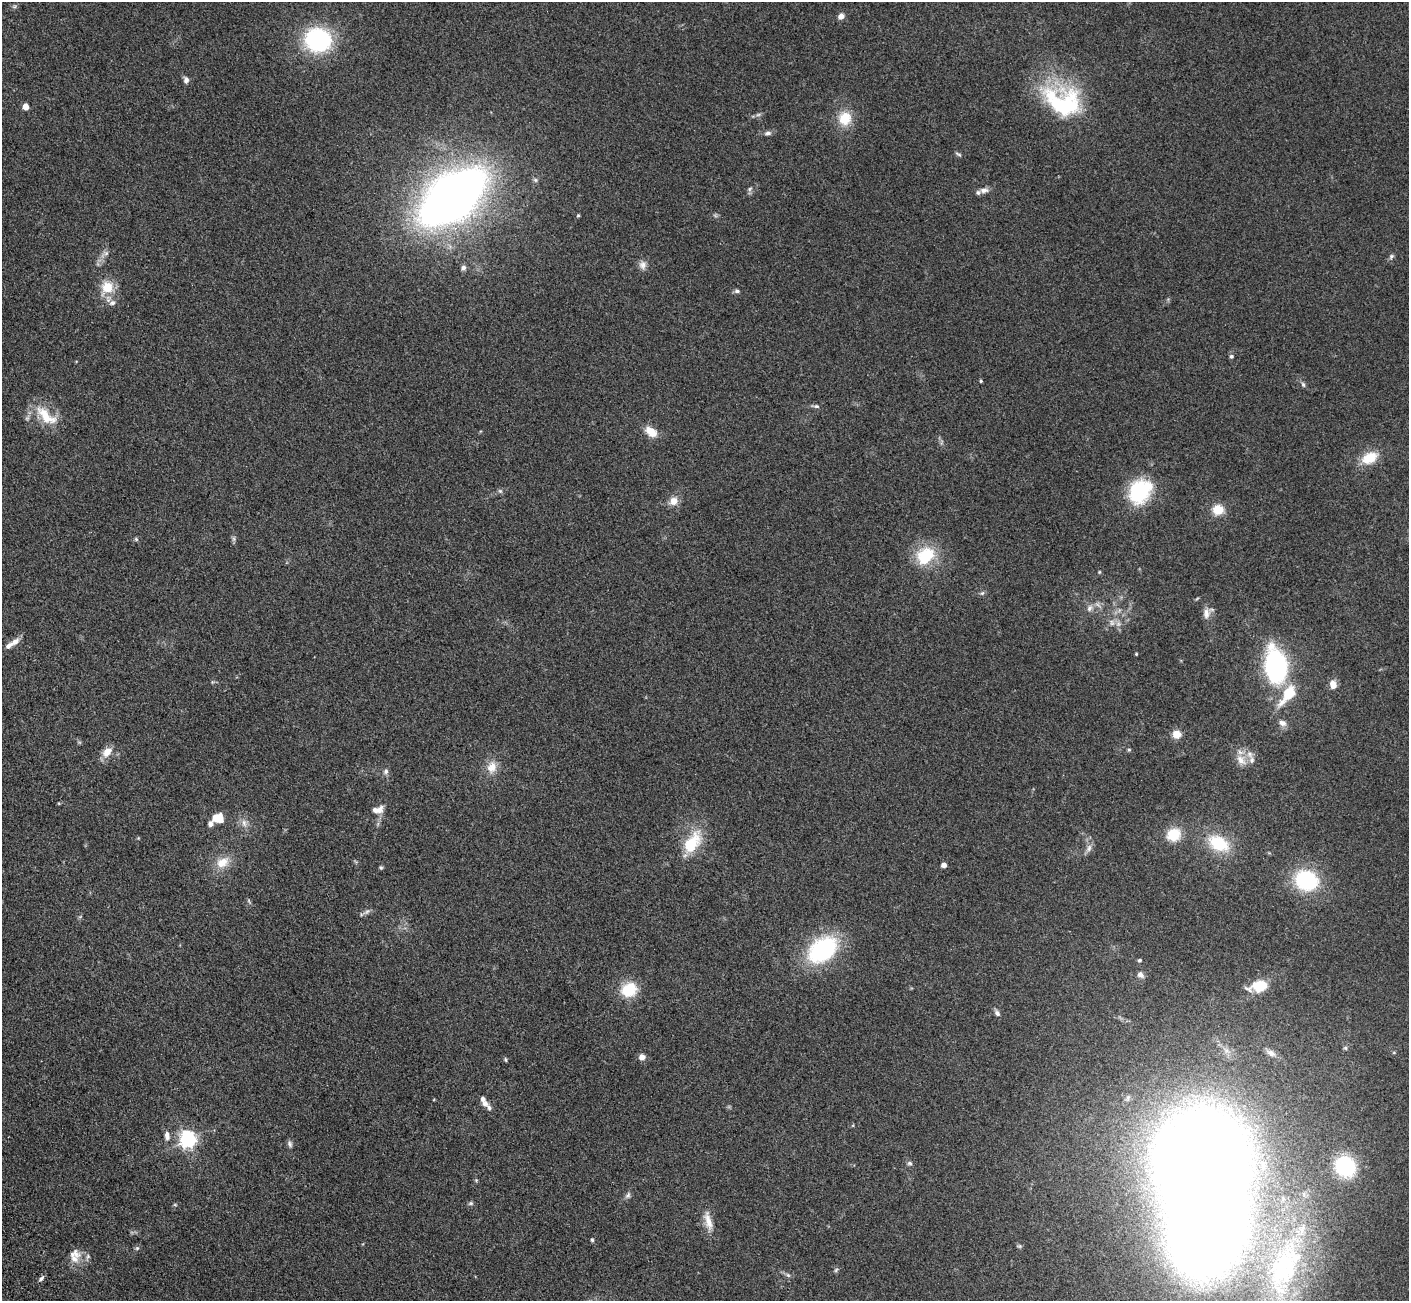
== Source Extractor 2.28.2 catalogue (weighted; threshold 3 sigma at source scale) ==
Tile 7 of 4 x 4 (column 3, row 2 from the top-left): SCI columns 2971-4377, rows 3075-4373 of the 5945 x 5933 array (HDU 1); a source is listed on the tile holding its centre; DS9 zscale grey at full resolution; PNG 1411 x 1303 px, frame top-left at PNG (2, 2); no overlay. Shown black and unused: <1% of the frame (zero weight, under 3 of 5 exposures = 10% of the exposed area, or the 3 px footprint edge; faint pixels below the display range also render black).
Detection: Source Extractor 2.28.2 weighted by HDU 2 'WHT'; one run over the whole footprint, this tile lists its part. Background 0.246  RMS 0.0083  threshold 0.0373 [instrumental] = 3 sigma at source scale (4.5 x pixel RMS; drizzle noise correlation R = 1.50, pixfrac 1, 0.05/0.05 arcsec/px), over >= 5 px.
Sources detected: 104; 1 too faint to see at this stretch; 1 inside a brighter object's white glare — not listed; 8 inside a brighter listed object's ellipse — not listed separately; the other 94 listed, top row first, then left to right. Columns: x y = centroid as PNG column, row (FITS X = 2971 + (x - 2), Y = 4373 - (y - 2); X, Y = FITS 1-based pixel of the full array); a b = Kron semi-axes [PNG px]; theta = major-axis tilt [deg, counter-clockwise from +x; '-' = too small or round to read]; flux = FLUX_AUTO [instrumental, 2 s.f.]
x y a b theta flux
841 16 7 6 - 3.7
318 40 27 24 -11 82
186 80 9 6 -75 2.7
1063 102 51 35 -24 87
25 107 5 4 - 10
845 118 19 17 75 17
768 133 10 5 4 2.6
958 154 10 4 -32 1.4
750 189 7 5 59 1.6
984 190 14 7 8 4.4
452 197 64 35 39 660
578 215 4 3 - 0.92
106 253 7 4 1 1.8
1391 256 8 5 50 1.7
643 265 11 10 - 4.4
463 268 6 5 - 2.5
107 287 13 12 - 18
737 291 7 5 0 1.8
112 303 9 7 18 3.2
1231 356 5 5 - 1.5
981 381 4 4 - 0.92
1303 384 7 5 -63 1.7
816 406 8 5 -9 1.7
46 416 36 14 -41 21
651 432 17 10 -37 10
1369 458 20 13 26 18
500 491 7 5 -43 1.4
1140 491 27 21 54 56
674 501 11 10 - 7.1
1218 510 12 10 9 13
136 539 5 4 - 1.1
234 539 7 4 90 1.6
925 556 24 19 45 34
1099 572 4 4 - 0.71
982 593 7 5 43 1.5
1089 608 10 7 66 3.6
1206 613 15 9 85 5.6
1112 623 9 6 -75 3.3
15 642 13 7 34 5.1
1136 654 3 3 - 0.73
1276 666 24 14 -81 160
1333 685 10 7 -79 6.7
1288 694 23 10 53 27
1282 723 11 8 -23 4
1176 734 9 8 - 7.7
1129 750 5 5 - 1
107 752 15 10 46 8.5
1241 760 17 11 -51 8.3
492 767 17 13 68 9.7
386 771 7 6 - 2.4
378 810 16 8 12 6.4
215 818 11 9 72 6.3
244 823 12 6 -72 3.9
1174 835 16 14 26 18
692 843 32 16 57 30
1219 843 26 16 -28 34
1089 848 12 7 62 3.6
223 862 19 13 29 12
944 865 4 4 - 5.4
381 867 5 4 - 1.1
1306 880 27 22 -19 55
249 901 6 4 -71 1.1
366 912 12 4 36 2.3
823 949 33 23 37 86
1139 960 4 4 - 1.5
1140 975 8 6 -42 3.5
1258 986 23 12 12 18
629 990 19 16 28 22
997 1013 9 6 -57 2.5
1345 1048 6 5 - 1.2
1271 1053 12 8 -26 4.3
642 1057 7 7 - 4.2
505 1060 7 3 -81 0.98
483 1099 7 5 -86 3
489 1108 11 6 -65 2.4
167 1135 10 6 -84 4.3
188 1139 7 6 - 280
290 1144 9 6 -74 2.1
1201 1157 62 57 74 1500
909 1163 7 5 -16 1.7
1345 1166 20 18 -49 52
476 1180 5 5 - 0.88
628 1195 9 6 61 2.3
471 1203 7 5 1 1.4
175 1205 6 3 -19 0.78
708 1221 28 9 -76 10
592 1240 4 4 - 1.1
1019 1246 6 5 - 1.2
137 1248 6 5 - 1.4
74 1254 19 13 1 8.3
1284 1269 96 42 72 160
836 1270 7 4 46 1.2
788 1275 7 4 -44 1.5
41 1278 8 5 45 2.1
Isophote crosses this tile's border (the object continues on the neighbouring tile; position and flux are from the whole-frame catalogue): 1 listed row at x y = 1284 1269